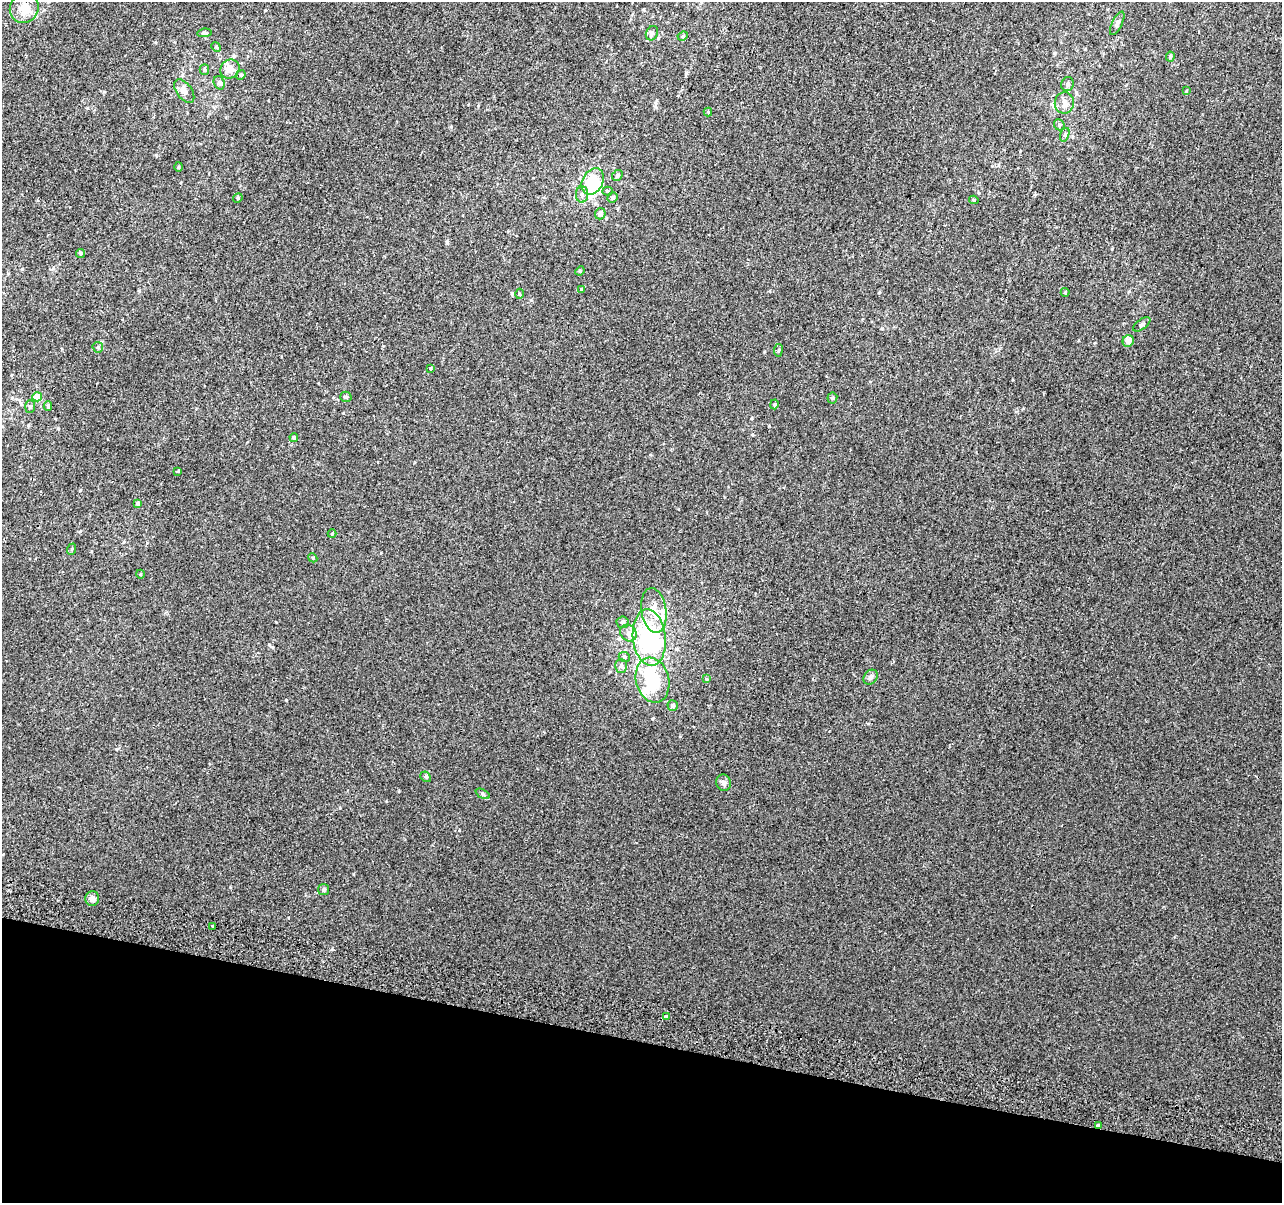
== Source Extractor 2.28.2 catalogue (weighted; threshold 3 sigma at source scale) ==
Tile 15 of 4 x 4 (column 3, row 4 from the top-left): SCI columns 2579-3858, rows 328-1528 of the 5152 x 5395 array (HDU 1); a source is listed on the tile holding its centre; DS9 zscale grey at full resolution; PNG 1284 x 1205 px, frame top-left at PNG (2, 2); each listed source drawn as its Kron ellipse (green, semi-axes under 4 px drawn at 4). Shown black and unused: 13% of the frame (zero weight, under 2 of 3 exposures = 2% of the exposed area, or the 3 px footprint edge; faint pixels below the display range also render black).
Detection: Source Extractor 2.28.2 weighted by HDU 2 'WHT'; one run over the whole footprint, this tile lists its part. Background 0.00537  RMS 0.0056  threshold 0.025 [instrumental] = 3 sigma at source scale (4.5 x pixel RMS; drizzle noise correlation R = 1.50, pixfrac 1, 0.0396/0.0396 arcsec/px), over >= 5 px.
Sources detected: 75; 2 inside a brighter object's white glare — neither listed nor drawn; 5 inside a brighter listed object's ellipse — not listed separately; the other 68 listed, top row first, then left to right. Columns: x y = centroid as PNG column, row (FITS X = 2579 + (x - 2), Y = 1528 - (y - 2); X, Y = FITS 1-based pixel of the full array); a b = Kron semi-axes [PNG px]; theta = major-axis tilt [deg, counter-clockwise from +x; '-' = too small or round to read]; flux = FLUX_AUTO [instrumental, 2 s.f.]
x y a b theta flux
24 8 15 14 - 6.5
1117 23 13 5 63 1.7
204 33 7 4 5 1.2
652 33 7 6 - 1.3
683 36 5 4 - 0.65
216 47 5 4 - 0.67
1170 56 5 4 - 0.71
230 69 10 9 - 5.1
204 70 5 4 - 0.83
241 75 5 4 - 0.67
219 83 7 5 -71 1.1
1067 84 7 6 - 1.4
184 91 13 7 -54 3.3
1186 91 4 3 - 0.44
1064 103 11 9 82 3.1
708 112 4 4 - 0.44
1059 125 6 5 - 0.91
1065 135 7 4 72 0.99
179 167 5 3 - 0.5
617 175 6 5 - 0.81
593 181 14 10 58 16
608 191 5 4 - 0.75
582 194 8 6 -89 1.9
613 197 5 4 - 0.87
238 198 5 4 - 0.7
974 200 5 4 - 0.84
600 214 5 5 - 2.9
81 253 4 4 - 0.98
580 271 5 4 - 0.63
581 290 3 3 - 2.7
1065 292 4 4 - 0.52
519 294 5 3 - 0.55
1142 324 10 5 36 1.4
1128 341 6 5 - 3.8
98 347 5 5 - 0.72
778 350 6 3 82 0.68
430 368 4 3 - 0.52
37 397 4 4 - 7.3
346 397 6 5 - 1.1
832 398 5 5 - 0.74
774 404 5 4 - 0.68
30 406 6 5 - 1.1
48 406 5 3 - 0.93
294 438 4 4 - 1.1
178 471 4 4 - 0.43
138 503 4 3 - 1.3
332 534 4 4 - 0.54
72 549 6 3 70 0.54
313 558 5 3 - 0.51
140 574 4 3 - 0.46
654 611 23 12 -81 9.8
623 622 6 6 - 1.2
628 633 9 7 -45 2.4
649 638 28 16 -84 72
624 657 6 5 - 1
621 666 7 6 - 1.5
871 677 8 6 51 1.5
707 679 4 4 - 0.54
653 680 23 16 -76 27
673 706 5 5 - 1.7
426 777 6 4 -43 0.7
724 783 8 7 - 1.8
483 794 8 4 -28 0.91
324 890 5 5 - 0.93
92 899 7 7 - 2.5
213 926 3 3 - 1.7
666 1016 4 3 - 1.2
1098 1125 3 3 - 5.8
Overlapping masked pixels (flux is a lower limit): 2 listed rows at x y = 649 638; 1098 1125
Unlisted compact peaks at least as high as the median listed source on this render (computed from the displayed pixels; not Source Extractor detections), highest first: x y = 286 700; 332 949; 447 242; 451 127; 230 887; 353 874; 752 435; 276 622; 269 644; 686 73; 156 155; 22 269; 868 724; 459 830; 116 749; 879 292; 386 801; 680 736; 1054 53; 764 352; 1112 249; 383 346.